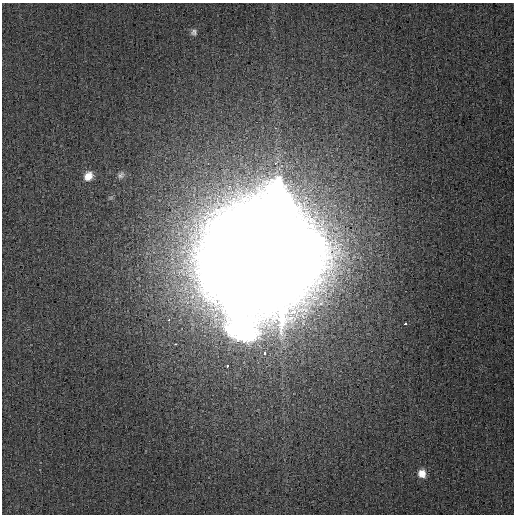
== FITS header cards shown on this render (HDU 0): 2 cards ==
NAXIS1  =                  512
NAXIS2  =                  512

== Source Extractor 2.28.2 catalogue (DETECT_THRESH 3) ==
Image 512 x 512 px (HDU 0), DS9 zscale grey, 1 PNG px = 1 image px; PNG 516 x 516 px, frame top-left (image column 1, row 512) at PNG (2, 3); no overlay
Background 6.50e-04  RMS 0.0014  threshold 0.00408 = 3 sigma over >= 5 px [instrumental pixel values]
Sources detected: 10; all 10 listed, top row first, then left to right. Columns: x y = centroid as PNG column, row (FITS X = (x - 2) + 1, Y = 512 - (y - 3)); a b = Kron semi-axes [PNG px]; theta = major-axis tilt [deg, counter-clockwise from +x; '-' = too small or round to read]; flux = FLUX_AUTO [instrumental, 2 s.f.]
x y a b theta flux
194 32 9 8 - 0.34
121 175 11 8 46 0.37
88 176 10 9 - 1.1
261 256 50 44 14 7400
169 320 3 2 - 0.55
405 324 3 3 - 0.66
175 344 3 2 - 0.46
264 354 3 3 - 0.51
227 366 3 3 - 0.67
422 473 11 10 - 0.85